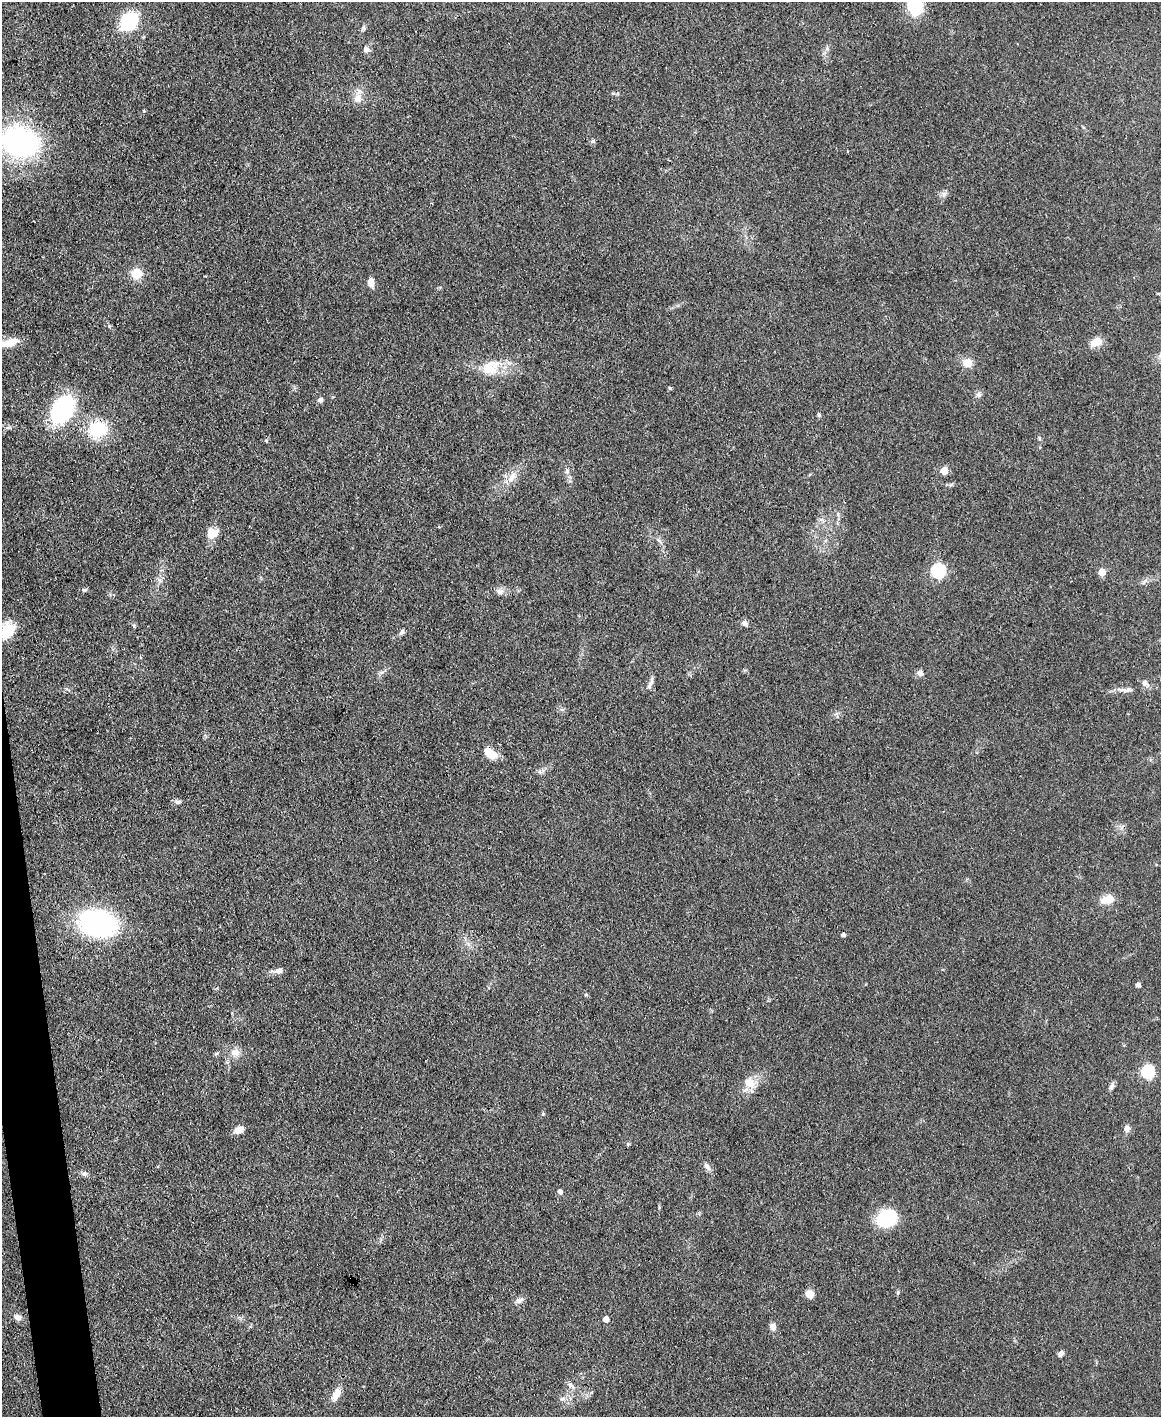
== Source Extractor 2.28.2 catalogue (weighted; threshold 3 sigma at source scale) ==
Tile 7 of 4 x 3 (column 3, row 2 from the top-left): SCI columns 2319-3477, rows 1658-3072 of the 4691 x 4623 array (HDU 1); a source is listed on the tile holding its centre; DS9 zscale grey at full resolution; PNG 1163 x 1419 px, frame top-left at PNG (2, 2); no overlay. Shown black and unused: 2% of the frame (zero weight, under 3 of 4 exposures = <1% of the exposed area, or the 3 px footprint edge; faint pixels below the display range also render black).
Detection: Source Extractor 2.28.2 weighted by HDU 2 'WHT'; one run over the whole footprint, this tile lists its part. Background 0.0795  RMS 0.0056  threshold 0.0253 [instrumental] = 3 sigma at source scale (4.5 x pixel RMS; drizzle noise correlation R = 1.50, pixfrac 1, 0.05/0.05 arcsec/px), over >= 5 px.
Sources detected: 68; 1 inside a brighter listed object's ellipse — not listed separately; the other 67 listed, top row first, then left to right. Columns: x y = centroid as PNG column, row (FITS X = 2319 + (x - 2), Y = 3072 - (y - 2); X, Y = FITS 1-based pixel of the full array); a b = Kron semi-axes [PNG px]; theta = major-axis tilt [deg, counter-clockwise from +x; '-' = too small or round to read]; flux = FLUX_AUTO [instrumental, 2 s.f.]
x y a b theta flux
915 5 19 14 -79 25
129 21 15 10 45 43
363 28 7 5 20 1.1
367 50 9 7 -37 1.9
358 98 13 11 -84 4.9
593 141 6 5 - 1.1
20 142 34 27 -15 110
944 194 7 6 - 1.8
136 274 12 12 - 8.2
371 282 11 7 -82 3.7
10 342 23 10 21 7.5
1096 342 13 9 27 6.7
967 363 11 10 - 6
489 368 20 19 - 13
670 388 5 4 - 0.72
979 395 8 7 - 1.8
320 400 5 5 - 2.8
63 409 25 16 59 71
819 415 5 5 - 0.96
8 428 6 4 19 0.97
98 429 25 22 7 22
266 441 5 4 - 0.65
567 471 8 5 83 1.4
944 471 5 5 - 12
512 477 17 9 56 5.7
439 527 3 3 - 0.67
212 533 16 12 19 6.2
938 571 6 6 - 91
1102 572 5 5 - 11
84 590 6 5 - 0.92
500 591 11 8 -13 2.7
745 623 9 6 -44 2
134 625 6 4 73 0.75
7 631 20 14 60 15
402 632 9 5 52 1.3
920 673 8 8 - 2
651 681 15 5 72 2.4
1145 683 13 7 -37 2.4
1123 690 17 3 -9 2.2
490 753 16 9 -39 8.2
178 802 9 5 -3 1.6
1107 899 16 10 17 7.3
98 923 29 20 -12 120
843 935 4 4 - 1.7
279 971 10 7 13 2.8
1138 985 4 4 - 1.9
586 994 5 4 - 0.71
235 1052 12 11 - 4.7
216 1054 6 4 20 0.8
1148 1072 6 6 - 72
750 1083 17 14 -43 7.1
1112 1086 11 5 68 1.8
543 1114 5 4 - 0.7
1127 1128 8 7 - 2.6
239 1130 12 7 20 4.1
707 1167 14 5 -50 2.2
85 1174 7 6 - 1.5
560 1192 5 4 - 2.4
887 1218 16 13 26 39
810 1294 8 8 - 5.2
519 1300 11 7 19 2.2
18 1317 9 7 -26 2.5
606 1319 4 4 - 4.7
773 1327 8 7 - 3.4
1061 1354 7 5 45 2
571 1385 10 7 -47 2.5
336 1394 16 9 64 5.7
Isophote crosses this tile's border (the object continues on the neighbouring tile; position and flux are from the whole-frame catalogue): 3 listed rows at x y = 915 5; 20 142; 7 631
Unlisted compact peaks at least as high as the median listed source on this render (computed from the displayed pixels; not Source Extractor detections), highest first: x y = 898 1292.